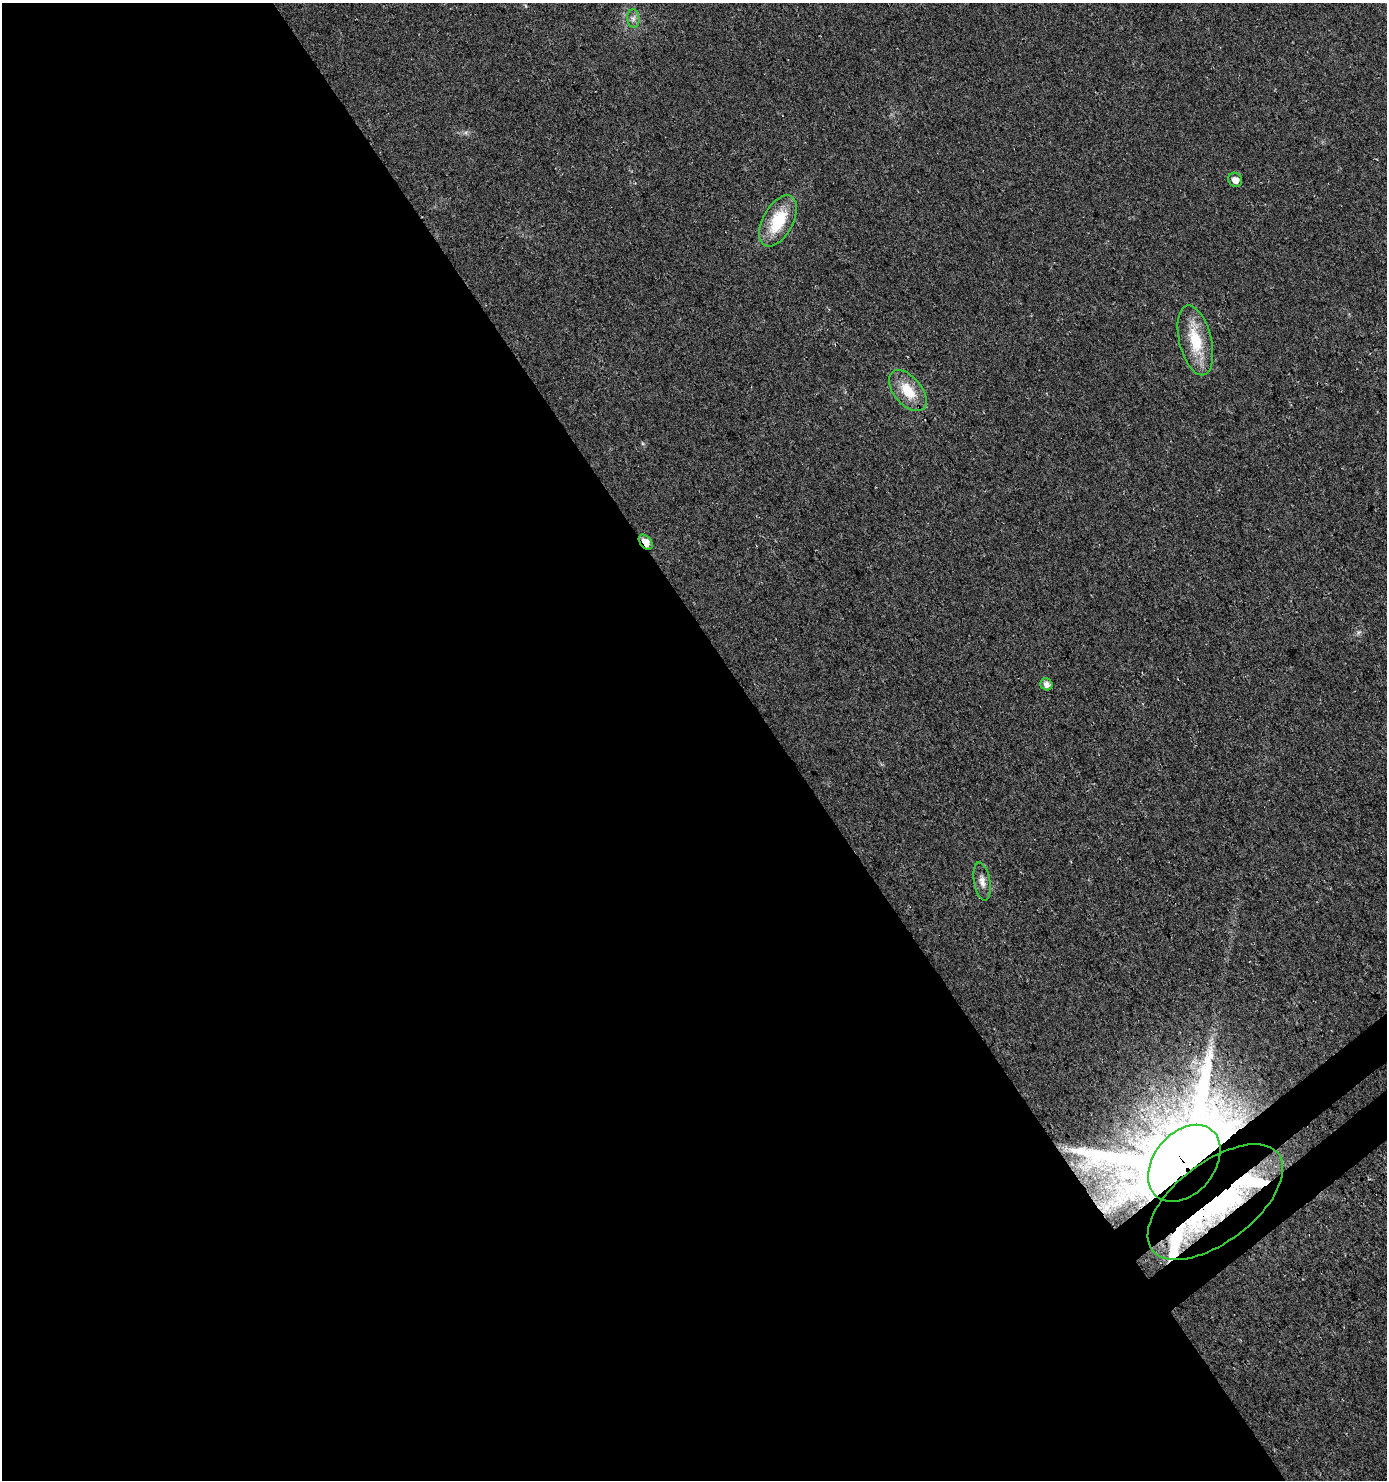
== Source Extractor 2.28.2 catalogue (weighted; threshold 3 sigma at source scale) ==
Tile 9 of 4 x 4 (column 1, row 3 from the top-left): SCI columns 229-1613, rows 1525-3002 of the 5935 x 6014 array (HDU 1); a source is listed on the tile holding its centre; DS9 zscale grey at full resolution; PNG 1389 x 1482 px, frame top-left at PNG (2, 3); each listed source drawn as its Kron ellipse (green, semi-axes under 4 px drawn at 4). Shown black and unused: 57% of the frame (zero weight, under 3 of 4 exposures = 5% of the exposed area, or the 3 px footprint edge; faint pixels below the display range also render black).
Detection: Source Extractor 2.28.2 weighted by HDU 2 'WHT'; one run over the whole footprint, this tile lists its part. Background 0.0241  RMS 0.007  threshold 0.0313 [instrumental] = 3 sigma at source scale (4.5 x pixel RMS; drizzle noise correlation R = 1.50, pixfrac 1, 0.0396/0.0396 arcsec/px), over >= 5 px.
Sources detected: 14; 2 inside a brighter object's white glare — neither listed nor drawn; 2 inside a brighter listed object's ellipse — not listed separately; the other 10 listed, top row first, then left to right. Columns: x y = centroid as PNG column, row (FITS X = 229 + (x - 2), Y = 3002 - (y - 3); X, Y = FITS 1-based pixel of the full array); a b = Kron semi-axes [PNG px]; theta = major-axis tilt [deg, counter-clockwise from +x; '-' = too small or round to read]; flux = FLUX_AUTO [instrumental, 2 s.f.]
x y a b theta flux
633 18 9 6 -84 2.6
1235 180 7 6 - 4.3
778 221 28 15 61 29
1195 340 36 16 -76 26
908 391 24 14 -50 18
646 542 9 5 -51 9.1
1046 684 6 5 - 3.6
982 882 19 8 -80 5.1
1184 1163 43 30 50 8100
1215 1202 79 40 37 130
Overlapping masked pixels (flux is a lower limit): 3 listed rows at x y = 646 542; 1184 1163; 1215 1202